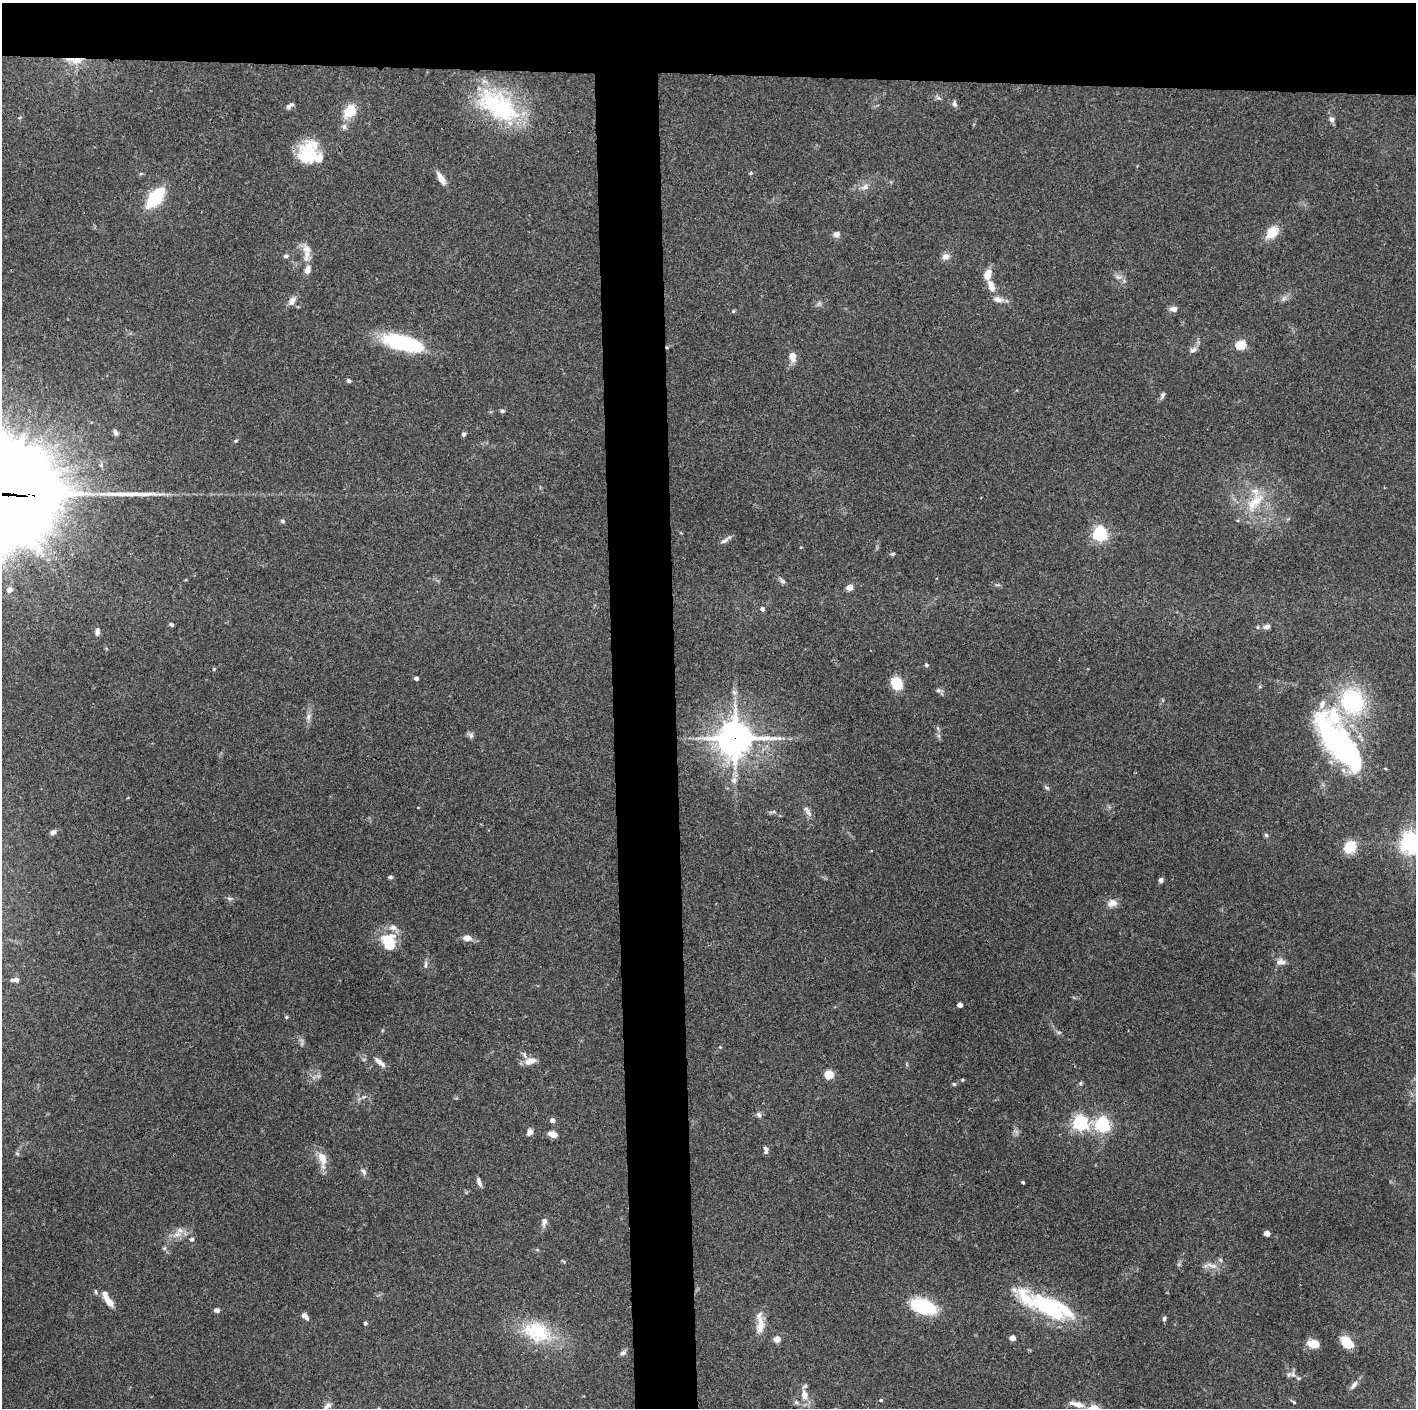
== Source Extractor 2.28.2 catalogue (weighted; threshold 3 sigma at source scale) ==
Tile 2 of 3 x 3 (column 2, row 1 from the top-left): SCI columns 1416-2829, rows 2813-4218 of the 4244 x 4223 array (HDU 1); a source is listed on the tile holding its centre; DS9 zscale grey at full resolution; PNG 1418 x 1410 px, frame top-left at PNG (2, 3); no overlay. Shown black and unused: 9% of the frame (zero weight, under 3 of 4 exposures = <1% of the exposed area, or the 3 px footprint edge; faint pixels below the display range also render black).
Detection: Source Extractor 2.28.2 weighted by HDU 2 'WHT'; one run over the whole footprint, this tile lists its part. Background 0.0731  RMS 0.0055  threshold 0.0249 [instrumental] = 3 sigma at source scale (4.5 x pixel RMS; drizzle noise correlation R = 1.50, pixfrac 1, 0.05/0.05 arcsec/px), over >= 5 px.
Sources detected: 132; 1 inside a brighter object's white glare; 1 long thin detection or spike segment (spike, bleed or trail) — not listed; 10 inside a brighter listed object's ellipse — not listed separately; the other 120 listed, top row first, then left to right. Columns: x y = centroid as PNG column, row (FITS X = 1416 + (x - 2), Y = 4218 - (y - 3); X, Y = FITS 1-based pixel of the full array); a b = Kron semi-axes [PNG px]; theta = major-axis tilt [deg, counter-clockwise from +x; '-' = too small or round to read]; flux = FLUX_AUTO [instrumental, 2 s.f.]
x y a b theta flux
77 60 19 9 8 6.7
954 104 9 6 -75 1.4
290 105 12 5 36 1.6
498 106 61 31 -34 58
350 111 14 11 39 12
1332 119 7 6 - 1.9
344 127 8 6 89 1.7
308 153 28 21 70 23
751 173 5 4 - 0.73
441 178 17 7 -58 4.2
865 187 9 8 - 2.8
155 198 17 9 50 38
1272 232 18 13 47 8
836 234 7 7 - 2.4
307 249 12 11 - 5.2
286 256 6 5 - 1.3
945 256 9 8 - 3
307 270 10 7 73 3.2
988 275 10 8 73 6.5
1118 277 9 5 -15 1.8
992 288 10 8 -46 3.2
998 299 13 8 -18 3.3
292 301 12 8 51 3.3
819 303 7 5 45 1.1
1173 309 10 7 -2 2.4
733 311 5 3 - 0.61
402 343 43 15 -15 46
1241 345 5 5 - 31
1193 350 10 6 22 1.9
792 356 8 6 -78 6.6
349 381 5 4 - 1
1163 395 9 4 72 1.3
502 411 6 4 12 0.98
115 432 8 5 -71 1.7
464 434 6 5 - 1.1
236 441 5 4 - 0.73
18 494 41 6 -1 860
1255 502 35 14 46 16
282 521 6 4 -19 0.93
1100 534 6 6 - 130
724 541 11 6 33 1.9
893 554 6 4 4 0.84
782 581 9 5 -48 1.6
849 587 4 4 - 8
9 590 5 5 - 2.5
762 609 5 4 - 1.7
171 625 6 5 - 0.85
1267 627 8 5 11 2.3
97 632 11 6 81 1.8
926 665 5 4 - 0.73
416 678 4 4 - 1.8
897 683 13 11 -63 10
938 690 6 5 - 1.1
734 692 8 5 -45 1.3
1352 702 24 21 -69 56
308 716 9 6 89 2
471 735 8 6 -54 1.5
735 738 12 11 - 1000
1338 744 71 27 -53 120
1047 788 6 4 -18 0.84
809 813 11 7 -49 2.4
53 832 8 6 35 1.5
1266 835 6 5 - 0.93
1411 842 7 7 - 370
1350 847 12 10 50 13
390 877 6 4 9 0.95
1161 880 6 5 - 1.3
1112 903 12 10 17 3.9
467 938 8 6 -10 4.1
389 942 20 16 -70 16
1281 962 12 7 -2 2.6
426 964 10 4 85 1.3
15 980 7 4 3 2.9
960 1005 4 4 - 4.1
286 1017 5 5 - 0.65
530 1061 16 9 14 5.1
380 1062 14 6 -39 3.2
829 1074 10 8 28 6.3
962 1080 4 3 - 0.53
1080 1083 6 4 89 0.71
954 1084 4 4 - 0.63
759 1115 8 6 -47 1.5
552 1120 5 5 - 1.9
1080 1123 6 6 - 140
1102 1125 6 6 - 130
530 1132 9 7 57 2.2
553 1134 8 6 -16 4
766 1151 9 5 67 1.3
322 1158 22 10 -77 7
363 1172 10 6 -49 1.8
479 1182 11 4 -67 1.9
1023 1182 3 3 - 0.85
544 1222 12 7 80 2.3
1267 1233 4 4 - 6.5
177 1234 11 6 21 3.5
192 1239 5 5 - 1.3
164 1248 5 5 - 0.92
1212 1265 18 5 -17 3.4
108 1301 15 7 -53 5.9
923 1306 23 12 -19 36
1047 1306 53 21 -33 45
217 1310 6 5 - 1.7
306 1318 9 6 -76 1.5
1164 1318 6 5 - 1.1
365 1323 4 3 - 1.2
760 1325 25 10 84 6.8
537 1332 39 26 -21 31
1012 1338 4 4 - 5.3
777 1339 5 5 - 5.5
1347 1342 14 9 -43 12
1313 1344 11 7 -7 8.7
623 1353 8 6 19 1.6
1293 1375 8 6 -68 2.1
1354 1385 14 6 52 2.5
804 1395 14 9 -73 5.6
881 1400 4 4 - 0.72
796 1402 6 5 - 1.1
1294 1402 6 4 -45 0.65
1076 1404 19 6 -14 4.2
328 1406 11 7 41 2.3
Overlapping masked pixels (flux is a lower limit): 3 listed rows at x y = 77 60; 18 494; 735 738
Isophote crosses this tile's border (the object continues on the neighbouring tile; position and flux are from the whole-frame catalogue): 1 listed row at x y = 1411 842